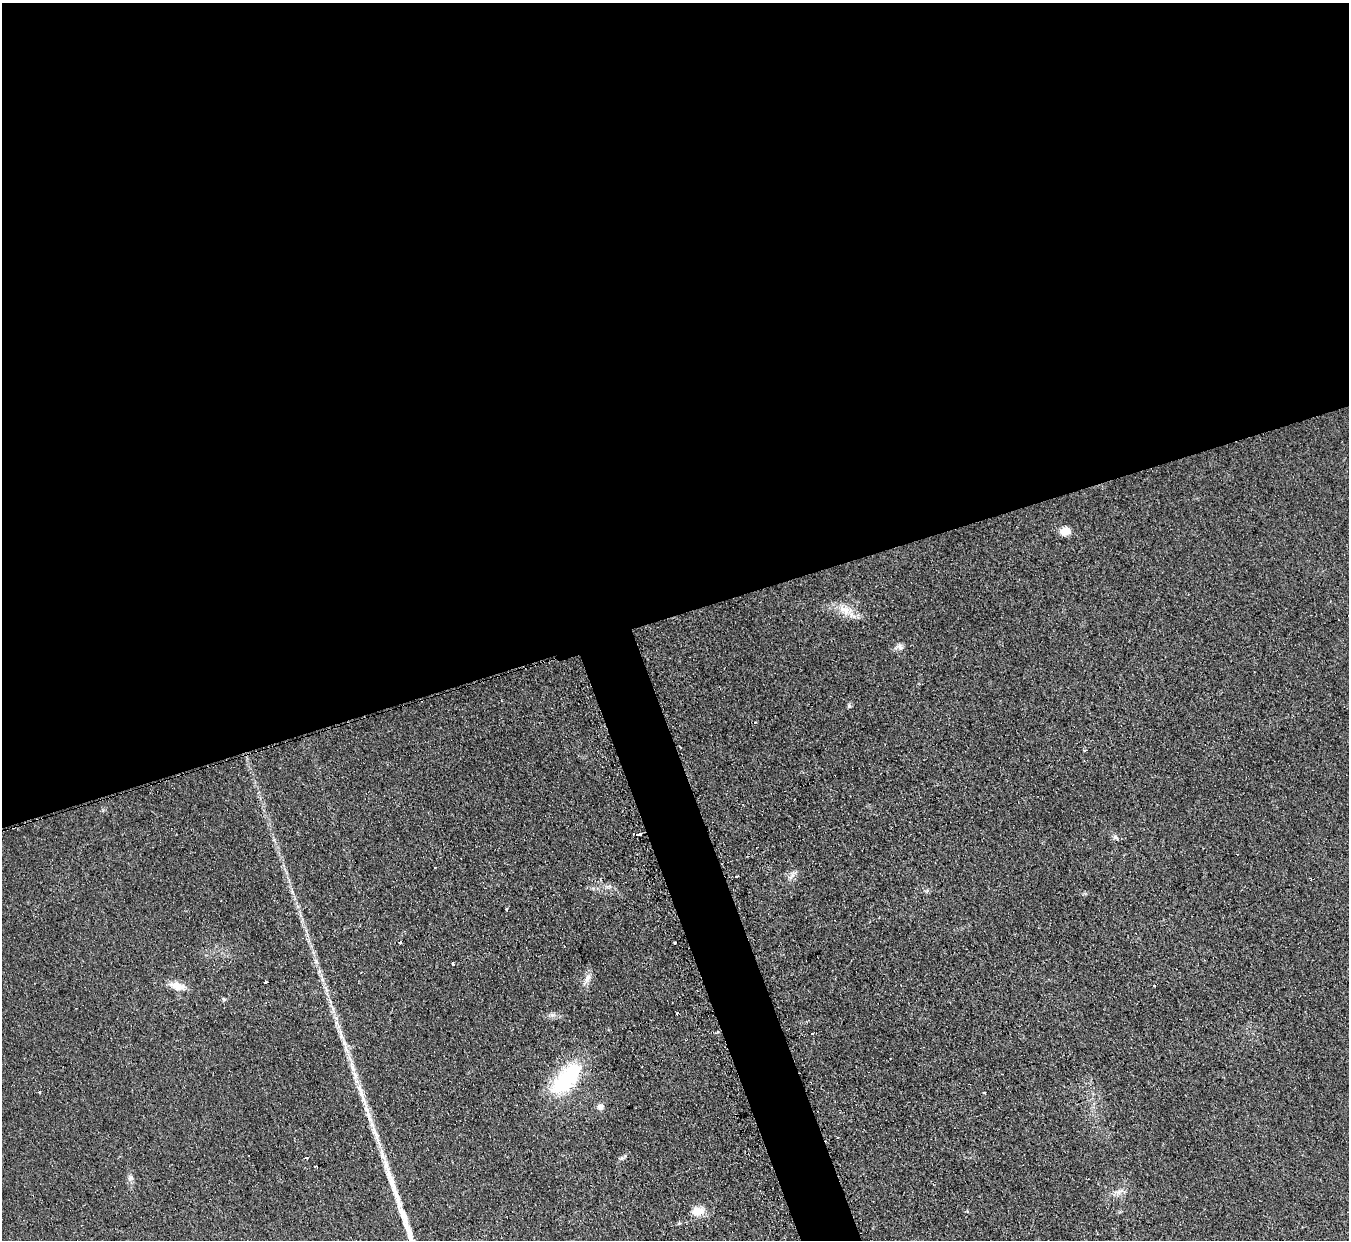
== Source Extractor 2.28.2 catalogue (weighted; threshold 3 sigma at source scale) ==
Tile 2 of 4 x 4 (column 2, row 1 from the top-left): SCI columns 1366-2712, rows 3991-5228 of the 5414 x 5374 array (HDU 1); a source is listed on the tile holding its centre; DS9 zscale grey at full resolution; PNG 1351 x 1242 px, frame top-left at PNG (2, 3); no overlay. Shown black and unused: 52% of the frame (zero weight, under 2 of 3 exposures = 2% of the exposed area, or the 3 px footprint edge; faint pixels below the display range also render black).
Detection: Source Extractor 2.28.2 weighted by HDU 2 'WHT'; one run over the whole footprint, this tile lists its part. Background 0.0903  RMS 0.011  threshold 0.0504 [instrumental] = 3 sigma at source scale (4.5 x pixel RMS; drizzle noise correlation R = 1.50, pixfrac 1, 0.05/0.05 arcsec/px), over >= 5 px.
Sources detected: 43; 1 inside a brighter object's white glare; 4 cosmic-ray / hot-pixel residue — not listed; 3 inside a brighter listed object's ellipse — not listed separately; the other 35 listed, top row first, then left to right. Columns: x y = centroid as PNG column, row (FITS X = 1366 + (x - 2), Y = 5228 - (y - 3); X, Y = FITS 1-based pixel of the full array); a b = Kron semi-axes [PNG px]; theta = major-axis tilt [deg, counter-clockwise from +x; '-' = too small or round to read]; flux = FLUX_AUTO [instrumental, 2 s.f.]
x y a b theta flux
1065 531 9 7 11 15
845 610 23 11 -34 16
900 647 10 7 -30 4.3
849 706 6 5 - 1.8
1085 750 3 3 - 2.4
639 834 5 3 - 8.3
1116 837 9 5 -38 3
435 867 2 2 - 1.3
791 876 13 4 57 4.2
506 909 3 3 - 2.3
400 942 3 3 - 3.9
675 943 3 3 - 2.1
453 963 3 3 - 5
322 978 13 4 -67 5.1
587 978 14 7 63 7.2
266 982 3 3 - 5
1154 985 3 2 - 1.1
177 986 19 9 -12 13
333 1009 9 4 -71 3.4
552 1015 7 5 -42 2.9
812 1033 3 3 - 2.7
342 1037 12 6 -60 5.7
564 1082 46 23 48 86
360 1090 25 7 -72 16
39 1092 3 3 - 4
984 1093 3 3 - 4
600 1107 9 7 21 4.5
374 1131 19 6 -67 10
382 1156 16 6 -68 7.8
306 1157 4 3 - 3.4
621 1158 7 4 71 1.9
315 1166 4 3 - 5
130 1178 8 7 - 3.7
1120 1191 14 4 23 4.6
698 1211 14 11 7 14
Overlapping masked pixels (flux is a lower limit): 1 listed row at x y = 639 834
Unlisted compact peaks at least as high as the median listed source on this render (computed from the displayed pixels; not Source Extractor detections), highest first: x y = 224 999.